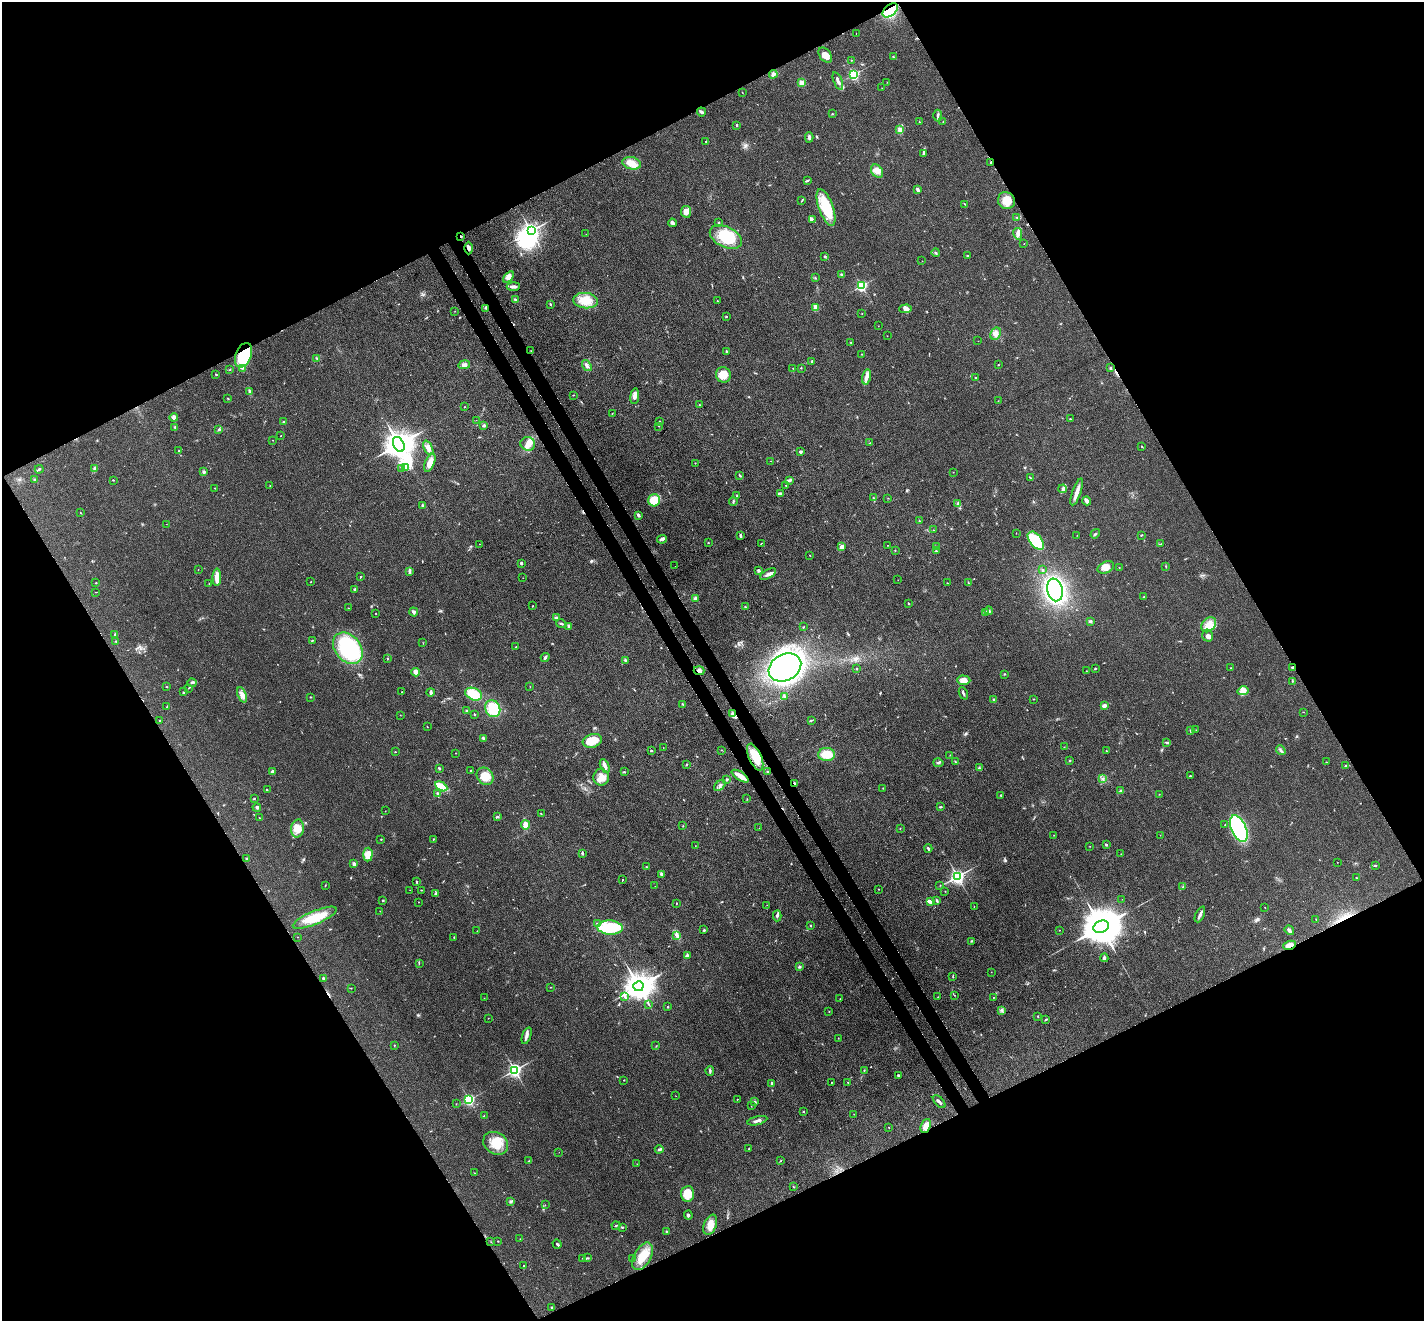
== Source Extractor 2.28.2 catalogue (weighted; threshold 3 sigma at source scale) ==
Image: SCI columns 82-5768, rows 335-5608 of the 5851 x 5809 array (HDU 1 of 3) = the unmasked area's bounding box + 8 px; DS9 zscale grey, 4 x 4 block average (1 PNG px = mean of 4 x 4 image px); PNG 1426 x 1323 px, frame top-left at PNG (2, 2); each listed source drawn as its Kron ellipse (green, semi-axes under 4 px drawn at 4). Shown black and unused: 48% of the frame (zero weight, under 3 of 4 exposures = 7% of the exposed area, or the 3 px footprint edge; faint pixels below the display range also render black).
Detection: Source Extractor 2.28.2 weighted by HDU 2 'WHT'. Background 0.0899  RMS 0.0078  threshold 0.035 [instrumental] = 3 sigma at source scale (4.5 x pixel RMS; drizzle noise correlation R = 1.50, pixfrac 1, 0.05/0.05 arcsec/px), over >= 5 px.
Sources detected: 464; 2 inside a brighter object's white glare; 3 cosmic-ray / hot-pixel residue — neither listed nor drawn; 6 coinciding with a brighter row at this scale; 15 inside a brighter listed object's ellipse — not listed separately; the other 438 listed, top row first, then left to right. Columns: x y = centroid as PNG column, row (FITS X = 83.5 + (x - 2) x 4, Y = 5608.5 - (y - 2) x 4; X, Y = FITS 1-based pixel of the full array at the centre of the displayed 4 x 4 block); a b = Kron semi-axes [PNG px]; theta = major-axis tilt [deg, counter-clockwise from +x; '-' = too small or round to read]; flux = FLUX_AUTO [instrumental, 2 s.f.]
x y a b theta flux
890 10 9 5 40 280
856 34 2 2 - 0.82
825 55 8 5 -55 32
893 57 3 2 - 5.1
851 60 2 2 - 1.6
773 74 4 4 - 15
854 74 2 2 - 700
838 81 9 2 -68 19
887 82 2 2 - 1.1
802 83 2 2 - 140
882 88 2 2 - 0.99
742 92 2 2 - 1.4
701 112 5 2 - 8.5
832 114 2 2 - 2.8
938 116 6 2 88 7.7
919 121 2 2 - 1.6
943 122 2 2 - 1.3
737 125 2 2 - 14
900 130 2 2 - 130
809 137 5 3 - 11
706 141 2 2 - 2.1
923 154 3 2 - 4.1
991 162 2 2 - 3.9
632 163 9 6 -13 51
877 171 7 5 -51 29
808 180 3 2 - 4.8
917 190 3 3 - 7.9
802 201 2 2 - 2.7
1006 201 9 8 - 48
965 204 3 2 - 2.6
826 207 19 7 -70 170
686 212 6 5 - 33
1017 217 2 2 - 1.2
812 219 3 2 - 4.6
672 223 4 2 - 16
718 223 3 2 - 2.8
531 231 3 2 - 1900
586 234 2 2 - 0.86
1018 234 6 3 -78 16
461 236 2 2 - 4
726 237 17 10 -26 160
1024 243 2 2 - 1.3
469 248 6 3 -90 14
936 253 4 2 - 3.8
825 256 2 2 - 16
968 256 3 2 - 2.7
922 261 2 2 - 0.91
842 274 3 2 - 5.4
508 277 6 4 52 25
816 278 2 2 - 1.4
513 286 7 2 3 22
862 286 2 2 - 680
515 300 3 2 - 6.2
586 301 12 7 -5 66
717 301 2 2 - 1.6
550 304 2 2 - 4.2
816 307 2 2 - 120
486 308 3 2 - 5.6
906 309 6 3 4 14
455 311 2 2 - 1.2
862 314 2 2 - 1.2
726 316 2 2 - 3.6
878 326 2 2 - 1.1
996 334 6 5 - 21
887 336 2 2 - 1.4
978 341 2 2 - 0.97
851 342 2 2 - 2.1
531 351 2 2 - 2.2
726 351 2 2 - 4
862 354 2 2 - 1.7
244 355 13 7 68 180
317 359 4 2 - 4.2
812 361 3 2 - 3.5
464 365 6 3 9 17
587 365 6 3 -52 13
998 365 2 2 - 5.2
242 368 3 2 - 4
793 368 2 2 - 1.6
801 368 2 2 - 2.6
1110 368 3 2 - 4
230 370 2 2 - 1.5
216 374 3 2 - 3.3
723 375 8 7 - 61
867 377 7 3 76 23
976 378 2 2 - 3.3
249 391 3 2 - 4.2
573 395 2 2 - 2.3
635 396 8 4 83 21
228 398 2 2 - 2.5
998 401 2 2 - 1.1
699 405 2 2 - 1.9
465 407 2 2 - 1.6
612 413 2 2 - 1.6
174 417 4 4 - 14
1070 419 2 2 - 2.3
476 420 2 2 - 0.76
659 421 2 2 - 4.8
284 422 3 2 - 6.7
484 425 2 2 - 12
659 426 2 2 - 1.8
175 427 3 2 - 4
219 429 3 2 - 6
281 436 2 2 - 1.7
273 440 2 2 - 0.93
870 443 3 2 - 2.9
399 444 8 5 -64 7100
528 444 7 6 - 36
1142 446 2 2 - 1.6
428 448 8 3 -66 18
178 451 2 2 - 1.7
800 452 3 3 - 8.4
771 461 2 2 - 1.6
430 463 9 4 68 40
695 463 2 2 - 1.9
402 468 2 2 - 3.3
405 468 4 3 - 10
39 469 4 2 - 6.2
95 469 3 2 - 4.4
203 472 3 3 - 9.7
953 472 2 2 - 1.2
740 475 4 2 - 5.2
1030 478 4 2 - 3.8
34 480 2 2 - 3.2
113 480 2 2 - 2.1
789 480 3 3 - 7.9
270 485 2 2 - 1.3
786 486 2 2 - 1.3
215 488 2 2 - 1.7
1062 489 4 2 - 9.2
1077 492 14 3 71 36
780 493 4 2 - 5.1
737 496 3 2 - 4.4
873 498 2 2 - 3.8
888 498 2 2 - 1.5
654 500 6 6 - 110
733 501 4 2 - 5.9
1087 501 4 2 - 33
958 503 3 2 - 6.3
422 505 2 2 - 8.7
81 513 2 2 - 1.8
639 516 4 2 - 6.1
919 521 2 2 - 2.9
166 524 2 2 - 0.76
933 530 2 2 - 1.3
1016 533 2 2 - 1
1095 534 5 2 - 4.5
1077 535 2 2 - 0.95
1142 535 3 2 - 2.9
741 536 3 2 - 8.2
662 539 5 3 - 12
1036 541 10 6 -52 230
708 542 2 2 - 2.6
480 544 2 2 - 1.3
761 544 2 2 - 2
1160 544 2 2 - 1.9
887 545 2 2 - 1.1
842 547 3 3 - 22
936 547 3 2 - 4.1
895 550 2 2 - 2.2
936 551 2 2 - 2.5
810 555 2 2 - 1.4
521 563 2 2 - 7.2
675 566 2 2 - 0.88
1166 566 2 2 - 2.8
1106 567 8 5 26 40
1119 567 2 2 - 0.92
198 570 2 2 - 1.3
758 570 3 2 - 9.1
1043 570 2 2 - 4
409 571 4 3 - 8.9
768 574 9 3 30 18
217 577 9 3 89 56
361 577 3 2 - 2.9
523 578 2 2 - 1.3
898 580 2 2 - 0.95
310 582 2 2 - 1.8
96 583 2 2 - 2.7
947 583 2 2 - 1.4
968 583 3 2 - 3
209 584 2 2 - 1.3
355 590 2 2 - 17
1055 590 11 7 -78 640
96 592 2 2 - 1.5
1144 597 2 2 - 1.8
696 598 4 3 - 11
908 603 2 2 - 3.2
533 606 2 2 - 1.6
745 606 2 2 - 3.3
348 608 2 2 - 1.8
989 611 4 2 - 5.3
413 612 5 3 - 11
985 612 4 2 - 6.9
376 613 2 2 - 4.3
556 618 4 3 - 11
1090 621 3 2 - 6
561 624 5 2 - 6.5
1209 625 8 6 45 40
569 626 4 2 - 6.7
803 627 3 2 - 2.6
115 635 3 2 - 5.4
1208 636 6 5 - 17
116 641 2 2 - 3
312 641 2 2 - 3
423 643 2 2 - 1.5
516 647 2 2 - 2.5
348 648 17 12 -51 540
545 657 4 2 - 11
387 658 3 2 - 3
625 660 4 2 - 4.7
785 667 17 13 28 1200
1292 667 2 2 - 4.4
1231 668 2 2 - 1.3
857 669 2 2 - 2.3
1095 669 2 2 - 3.5
699 671 5 4 - 16
1086 671 2 2 - 1.5
415 672 4 4 - 17
1005 674 2 2 - 4.1
964 680 7 4 -2 33
1292 681 2 2 - 2.1
192 683 5 2 - 6.3
166 687 2 2 - 2.3
530 687 2 2 - 1.2
188 688 3 2 - 2.6
1243 691 5 4 - 18
184 692 3 2 - 4
402 692 2 2 - 2.1
431 692 4 2 - 11
963 693 6 2 -68 9.1
474 694 9 6 -23 110
242 695 8 4 -69 24
784 696 2 2 - 3.5
311 697 2 2 - 1.8
1034 699 2 2 - 2
994 700 3 3 - 6.5
683 704 3 2 - 4.3
167 706 3 2 - 2.5
1104 706 4 3 - 16
493 709 9 7 -67 160
467 711 3 2 - 4.4
1303 712 2 2 - 1.5
733 713 3 2 - 5.4
474 714 2 2 - 3.4
400 715 2 2 - 1.4
811 720 4 2 - 4.2
160 721 2 2 - 7
427 727 2 2 - 1.6
1191 730 3 2 - 5
1196 730 2 2 - 1.2
484 738 4 3 - 6.4
592 741 10 6 19 87
1167 742 3 2 - 6.8
1064 747 2 2 - 0.91
663 748 2 2 - 1.6
721 750 2 2 - 1.5
1281 750 5 2 - 8.3
651 751 2 2 - 4.7
1107 751 2 2 - 2.5
395 752 2 2 - 1.6
456 753 2 2 - 1.1
827 754 8 6 0 76
950 755 2 2 - 1.3
755 757 14 6 -66 120
1070 760 2 2 - 4.6
955 762 3 2 - 3.4
1327 762 2 2 - 2.1
938 763 5 2 - 4.9
686 765 2 2 - 2.1
605 766 7 3 -65 18
1346 766 3 3 - 5.3
439 768 4 2 - 4.5
979 768 4 2 - 5.4
272 771 3 2 - 9.7
470 771 2 2 - 2.4
624 772 2 2 - 3.5
767 772 2 2 - 3.4
485 776 9 7 -51 57
740 776 10 2 -32 57
1190 776 2 2 - 3.3
601 777 8 8 - 38
727 779 3 2 - 4.5
1103 779 3 2 - 3.5
795 783 3 2 - 5.3
720 785 7 3 41 11
441 786 6 3 -30 100
883 788 2 2 - 1.8
267 790 2 2 - 2.9
1121 791 3 2 - 5
438 793 2 2 - 7
1159 794 2 2 - 0.96
1000 795 2 2 - 1.6
254 798 3 2 - 3.6
747 799 2 2 - 1.3
257 807 4 2 - 8.1
940 807 4 2 - 3.9
385 811 2 2 - 1.2
541 814 2 2 - 1.5
497 817 3 2 - 5.1
259 818 2 2 - 2.4
525 825 5 4 - 27
1225 825 2 2 - 3.8
683 826 2 2 - 1.6
298 828 9 6 80 36
759 828 2 2 - 1.1
1239 828 14 7 -66 660
900 829 2 2 - 1.7
1054 835 2 2 - 1.7
1160 835 2 2 - 0.97
381 839 2 2 - 1.4
433 839 3 2 - 2.9
1106 844 2 2 - 6.1
695 846 2 2 - 1.3
1090 846 2 2 - 1.2
928 849 4 2 - 7.4
582 853 3 2 - 6.1
1121 854 2 2 - 1
368 855 7 4 87 39
246 859 2 2 - 3.9
1337 862 2 2 - 1.6
354 864 3 2 - 13
1375 865 3 2 - 3.3
647 867 3 2 - 2.5
661 874 4 2 - 7.3
957 876 2 2 - 1600
1356 878 2 2 - 1.4
622 880 2 2 - 2.8
416 882 3 2 - 3.9
325 885 3 2 - 2.4
940 885 2 2 - 1.1
655 886 2 2 - 0.85
1182 887 2 2 - 2.1
879 889 2 2 - 2.8
410 890 2 2 - 0.86
421 890 2 2 - 2
945 891 2 2 - 1.5
435 894 4 3 - 7.1
1122 899 2 2 - 0.59
383 901 2 2 - 4.1
937 901 4 2 - 5.9
419 902 2 2 - 0.97
930 902 3 2 - 29
676 903 2 2 - 2.1
767 905 2 2 - 0.79
974 907 2 2 - 1.4
1265 907 2 2 - 1.2
380 911 2 2 - 1
1200 914 8 2 65 17
777 916 5 2 - 8.6
315 918 23 6 23 110
1316 919 2 2 - 1.7
597 924 2 2 - 3.6
810 926 2 2 - 4
1101 927 8 6 24 20000
610 928 12 7 -3 240
704 930 2 2 - 5.4
1059 930 2 2 - 1.5
1289 930 5 3 - 12
477 931 2 2 - 1.3
677 935 4 2 - 7
298 937 2 2 - 1.1
454 937 2 2 - 2.8
971 941 2 2 - 2.6
1289 945 6 3 21 42
687 955 3 2 - 2.9
1104 958 4 3 - 8.2
419 964 3 2 - 1.8
799 967 3 3 - 6.8
991 972 2 2 - 1.3
953 976 2 2 - 1.7
324 979 4 2 - 6.1
638 986 5 5 - 7200
551 987 2 2 - 1.4
351 988 2 2 - 1.2
954 995 2 2 - 1.7
625 997 4 2 - 9.4
938 997 2 2 - 1.6
484 998 2 2 - 1
993 998 2 2 - 1.6
840 999 2 2 - 1.5
649 1004 2 2 - 1.9
667 1007 2 2 - 3.3
1002 1010 2 2 - 3.4
829 1011 2 2 - 1.5
1038 1016 2 2 - 4.9
488 1018 2 2 - 1.2
1046 1019 3 2 - 4.7
527 1036 9 3 71 16
838 1038 2 2 - 2.2
394 1045 2 2 - 1.7
656 1046 2 2 - 2.1
515 1070 2 2 - 1300
864 1070 2 2 - 3.5
710 1071 5 2 - 6
898 1075 2 2 - 5.5
624 1080 2 2 - 3.2
831 1082 2 2 - 2.2
848 1082 2 2 - 3
772 1083 2 2 - 35
676 1096 2 2 - 1.1
737 1099 2 2 - 1.7
469 1100 2 2 - 810
755 1102 3 2 - 4.3
939 1102 8 2 -46 11
456 1104 2 2 - 1.1
751 1105 2 2 - 1.4
803 1112 2 2 - 2.6
854 1114 2 2 - 1.2
484 1115 2 2 - 0.98
757 1121 10 2 14 15
926 1126 7 4 68 43
889 1127 2 2 - 1.4
496 1143 13 10 -34 85
659 1149 4 3 - 7.2
749 1149 2 2 - 2.6
559 1152 2 2 - 0.94
781 1160 2 2 - 2
529 1161 2 2 - 1.8
637 1164 2 2 - 0.83
474 1173 2 2 - 1.5
794 1187 3 2 - 2.4
687 1194 8 6 84 75
511 1202 3 2 - 5.6
545 1205 2 2 - 1.1
688 1215 4 2 - 6
710 1225 10 6 67 41
616 1226 4 2 - 3.7
622 1228 2 2 - 1.9
667 1231 3 2 - 2.7
520 1239 2 2 - 0.71
498 1241 2 2 - 2
491 1242 2 2 - 1.1
557 1244 5 2 - 5.2
642 1256 15 8 60 78
583 1258 2 2 - 1.5
587 1258 2 2 - 2.1
632 1258 2 2 - 0.9
524 1266 2 2 - 2
552 1307 2 2 - 2.7
Overlapping masked pixels (flux is a lower limit): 14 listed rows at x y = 890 10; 991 162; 461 236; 469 248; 486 308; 244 355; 1292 667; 699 671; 733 713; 755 757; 740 776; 795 783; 1289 945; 926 1126
Diffuse or blended objects may show on this block-average render without a row.